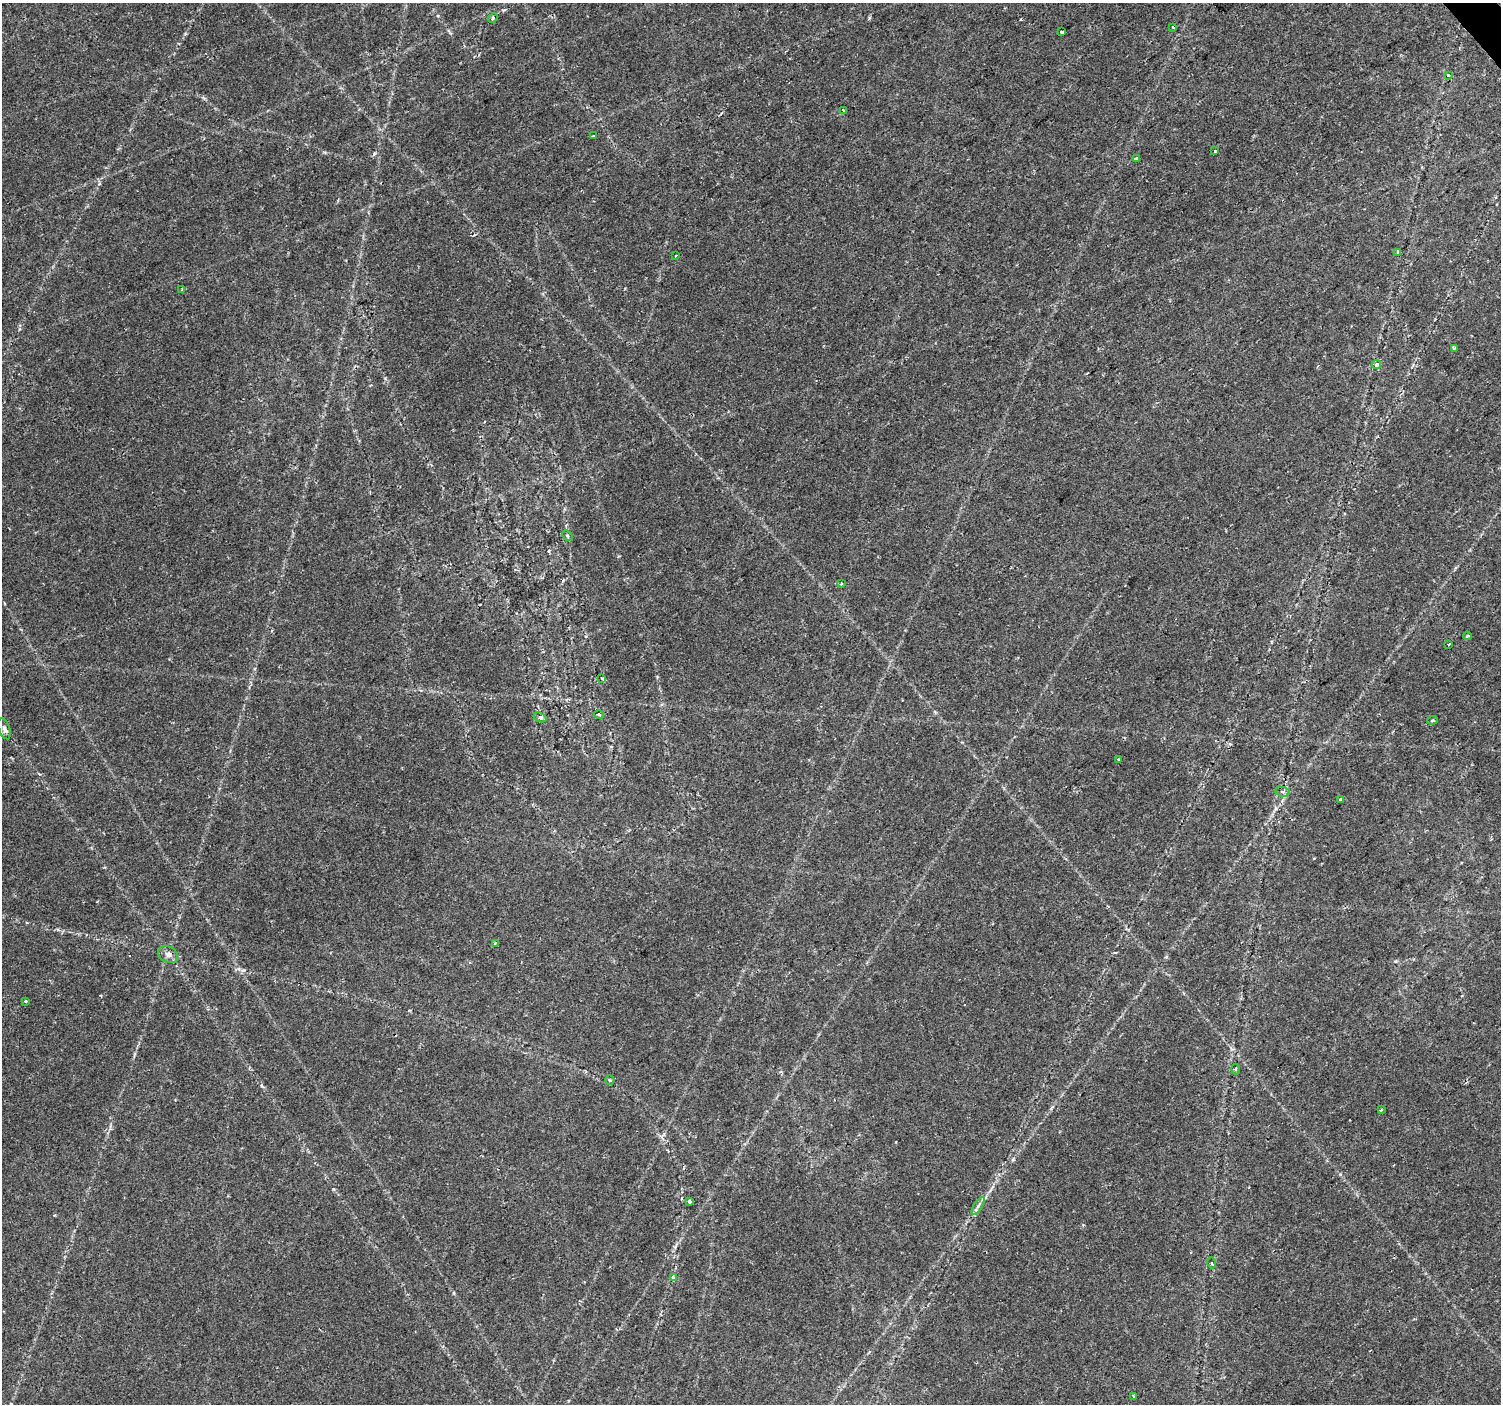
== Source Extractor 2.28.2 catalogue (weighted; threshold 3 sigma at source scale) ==
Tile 10 of 4 x 4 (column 2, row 3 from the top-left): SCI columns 1506-3004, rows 1606-3007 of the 6001 x 5954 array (HDU 1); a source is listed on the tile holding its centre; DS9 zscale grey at full resolution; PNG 1503 x 1406 px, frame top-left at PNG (2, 3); each listed source drawn as its Kron ellipse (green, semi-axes under 4 px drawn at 4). Shown black and unused: <1% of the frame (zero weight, under 2 of 3 exposures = <1% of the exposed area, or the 3 px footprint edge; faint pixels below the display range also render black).
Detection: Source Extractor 2.28.2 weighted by HDU 2 'WHT'; one run over the whole footprint, this tile lists its part. Background 0.0351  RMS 0.0034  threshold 0.0151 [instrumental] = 3 sigma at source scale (4.5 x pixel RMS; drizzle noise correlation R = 1.50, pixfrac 1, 0.0396/0.0396 arcsec/px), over >= 5 px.
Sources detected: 37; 1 cosmic-ray / hot-pixel residue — neither listed nor drawn; the other 36 listed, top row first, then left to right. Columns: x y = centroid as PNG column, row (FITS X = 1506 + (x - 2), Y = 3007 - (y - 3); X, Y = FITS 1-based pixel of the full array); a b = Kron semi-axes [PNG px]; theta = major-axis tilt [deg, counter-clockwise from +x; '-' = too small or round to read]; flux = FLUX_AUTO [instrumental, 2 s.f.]
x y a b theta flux
493 18 5 4 - 0.5
1173 27 3 3 - 1.9
1061 32 3 3 - 0.59
1448 75 4 3 - 0.52
844 111 3 3 - 5.3
593 136 3 3 - 0.8
1215 151 3 3 - 1.3
1136 159 3 3 - 4.4
1398 252 4 3 - 1.8
676 255 3 2 - 0.37
182 290 4 2 - 0.31
1454 348 3 3 - 0.78
1377 365 4 4 - 1.4
567 536 6 4 -46 0.42
841 583 3 2 - 0.44
1467 636 4 3 - 0.56
1449 645 4 3 - 0.46
602 678 4 3 - 0.5
599 714 4 3 - 0.42
540 717 6 4 -20 0.87
1433 720 5 3 - 0.41
4 729 11 5 -70 1.1
1118 759 3 3 - 0.41
1283 792 7 5 -7 0.91
1340 799 3 3 - 0.83
495 943 3 3 - 0.89
168 955 10 8 -29 1.5
25 1001 3 3 - 0.51
1235 1069 5 3 - 0.41
610 1080 5 4 - 0.42
1381 1110 4 2 - 0.26
689 1201 4 3 - 1.7
978 1206 10 4 57 1
1212 1263 5 3 - 0.41
673 1278 3 3 - 1.6
1134 1396 3 2 - 0.41